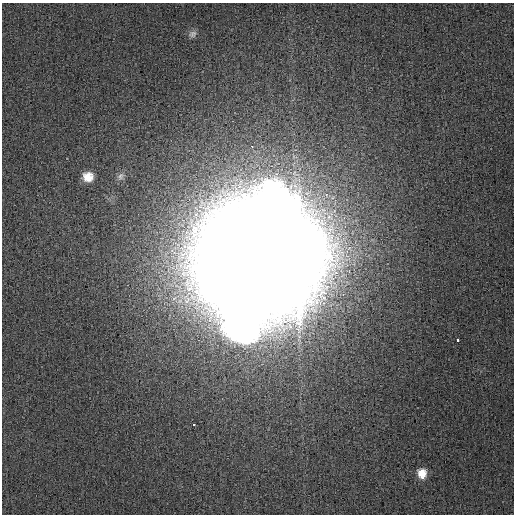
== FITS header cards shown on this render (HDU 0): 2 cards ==
NAXIS1  =                  512
NAXIS2  =                  512

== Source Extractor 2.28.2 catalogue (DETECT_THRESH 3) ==
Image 512 x 512 px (HDU 0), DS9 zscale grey, 1 PNG px = 1 image px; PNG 516 x 516 px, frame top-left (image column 1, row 512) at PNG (2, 3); no overlay
Background 4.93e-04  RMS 0.0012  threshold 0.00346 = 3 sigma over >= 5 px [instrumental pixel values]
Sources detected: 8; all 8 listed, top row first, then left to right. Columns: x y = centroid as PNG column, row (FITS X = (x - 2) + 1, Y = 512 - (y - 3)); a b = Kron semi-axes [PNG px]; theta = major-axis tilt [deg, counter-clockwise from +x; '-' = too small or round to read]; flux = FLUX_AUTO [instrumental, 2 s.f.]
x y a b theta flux
193 34 11 9 24 0.34
252 146 2 2 - 0.27
120 176 12 9 53 0.4
88 177 10 9 - 1.1
260 257 50 44 18 7600
457 340 4 3 - 0.77
194 424 3 3 - 0.32
422 473 12 10 -80 0.97